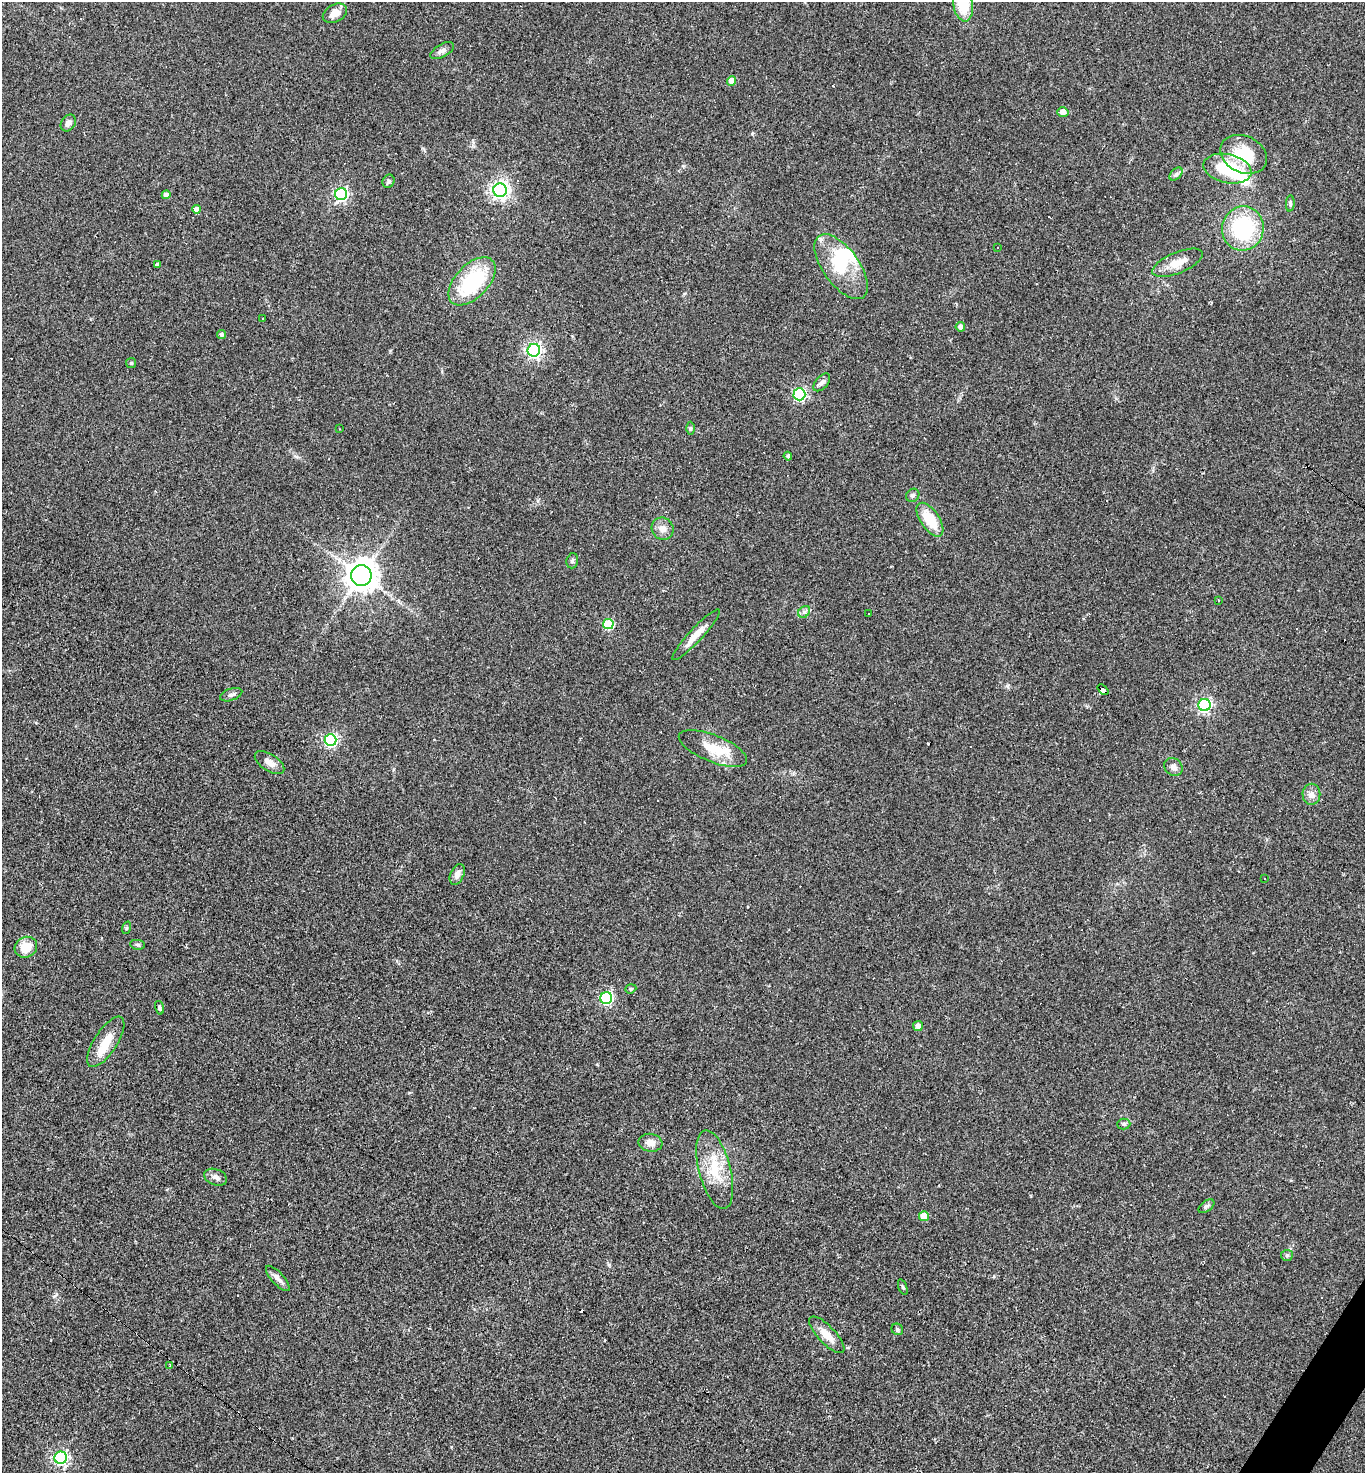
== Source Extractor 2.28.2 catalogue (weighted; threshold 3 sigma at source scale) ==
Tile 6 of 4 x 4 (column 2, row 2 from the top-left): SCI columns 1651-3013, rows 2941-4411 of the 5888 x 5881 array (HDU 1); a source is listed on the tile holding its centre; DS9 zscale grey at full resolution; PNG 1367 x 1475 px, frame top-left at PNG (2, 2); each listed source drawn as its Kron ellipse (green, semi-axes under 4 px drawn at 4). Shown black and unused: <1% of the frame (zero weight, under 2 of 3 exposures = <1% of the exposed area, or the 3 px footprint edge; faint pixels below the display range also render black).
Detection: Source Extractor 2.28.2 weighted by HDU 2 'WHT'; one run over the whole footprint, this tile lists its part. Background 0.071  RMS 0.007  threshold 0.0313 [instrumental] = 3 sigma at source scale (4.5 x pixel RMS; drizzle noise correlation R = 1.50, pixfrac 1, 0.05/0.05 arcsec/px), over >= 5 px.
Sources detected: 97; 3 inside a brighter object's white glare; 20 cosmic-ray / hot-pixel residue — neither listed nor drawn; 2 inside a brighter listed object's ellipse — not listed separately; the other 72 listed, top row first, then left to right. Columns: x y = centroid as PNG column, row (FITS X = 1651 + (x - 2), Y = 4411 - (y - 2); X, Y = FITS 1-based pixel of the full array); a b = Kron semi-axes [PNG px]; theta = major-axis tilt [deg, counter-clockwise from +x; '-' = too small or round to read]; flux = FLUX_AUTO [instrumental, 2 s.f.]
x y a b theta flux
963 4 18 10 -81 25
335 13 13 8 28 7.2
442 51 13 6 29 2.9
732 81 5 4 - 9.1
1063 112 5 5 - 6.2
68 123 9 7 55 3.2
1244 154 24 18 -25 27
1227 169 24 14 -13 40
1176 174 8 5 45 1.6
389 181 7 5 63 1.5
500 190 7 6 - 310
341 194 6 6 - 130
166 195 4 4 - 4.1
1290 203 8 4 86 1.3
197 209 4 4 - 5.2
1243 228 22 21 - 57
997 247 3 2 - 0.53
1177 263 27 10 22 10
157 265 4 3 - 1.7
841 267 38 18 -54 32
472 281 29 16 47 50
263 319 3 3 - 1.9
960 327 5 4 - 3.6
221 335 4 4 - 1.7
534 350 6 6 - 200
131 363 5 5 - 0.91
822 382 10 6 49 2.3
799 394 6 6 - 94
690 428 6 4 89 1.1
340 429 2 2 - 0.58
788 456 4 4 - 1.6
913 495 7 6 - 1.8
930 520 19 9 -56 19
663 529 11 10 - 4.8
572 561 8 5 75 1.3
361 575 10 10 - 920
1218 600 2 2 - 0.64
804 612 7 5 45 1.6
869 614 2 2 - 0.57
608 624 5 5 - 44
696 635 34 6 47 8.4
1103 690 6 4 -41 85
231 695 11 6 19 2.2
1204 705 6 6 - 140
331 740 6 6 - 110
713 748 36 13 -22 19
269 762 17 8 -33 5.4
1173 767 10 8 -42 3.5
1311 794 10 9 - 3.9
457 874 11 6 66 4.1
1265 879 2 2 - 0.52
126 928 6 4 71 0.94
138 945 7 5 -6 1.2
26 947 11 10 - 12
631 989 6 4 20 0.97
606 998 6 6 - 100
159 1008 7 4 -74 1.3
918 1026 5 5 - 4.1
106 1042 29 11 57 13
1124 1124 6 5 - 1.3
650 1143 12 9 -9 5.5
715 1170 40 16 -75 24
216 1177 12 8 -21 3
1206 1206 9 5 37 1.7
924 1216 5 5 - 13
1287 1255 6 5 - 1.3
278 1278 16 6 -47 3.7
903 1287 8 4 -70 1
897 1329 6 5 - 1.2
827 1335 24 8 -47 8.3
170 1365 3 2 - 0.47
61 1458 6 6 - 150
Overlapping masked pixels (flux is a lower limit): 1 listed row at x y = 1103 690
Isophote crosses this tile's border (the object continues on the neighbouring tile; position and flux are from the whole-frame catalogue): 1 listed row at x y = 963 4
Unlisted compact peaks at least as high as the median listed source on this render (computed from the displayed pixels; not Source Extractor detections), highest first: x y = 609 1265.